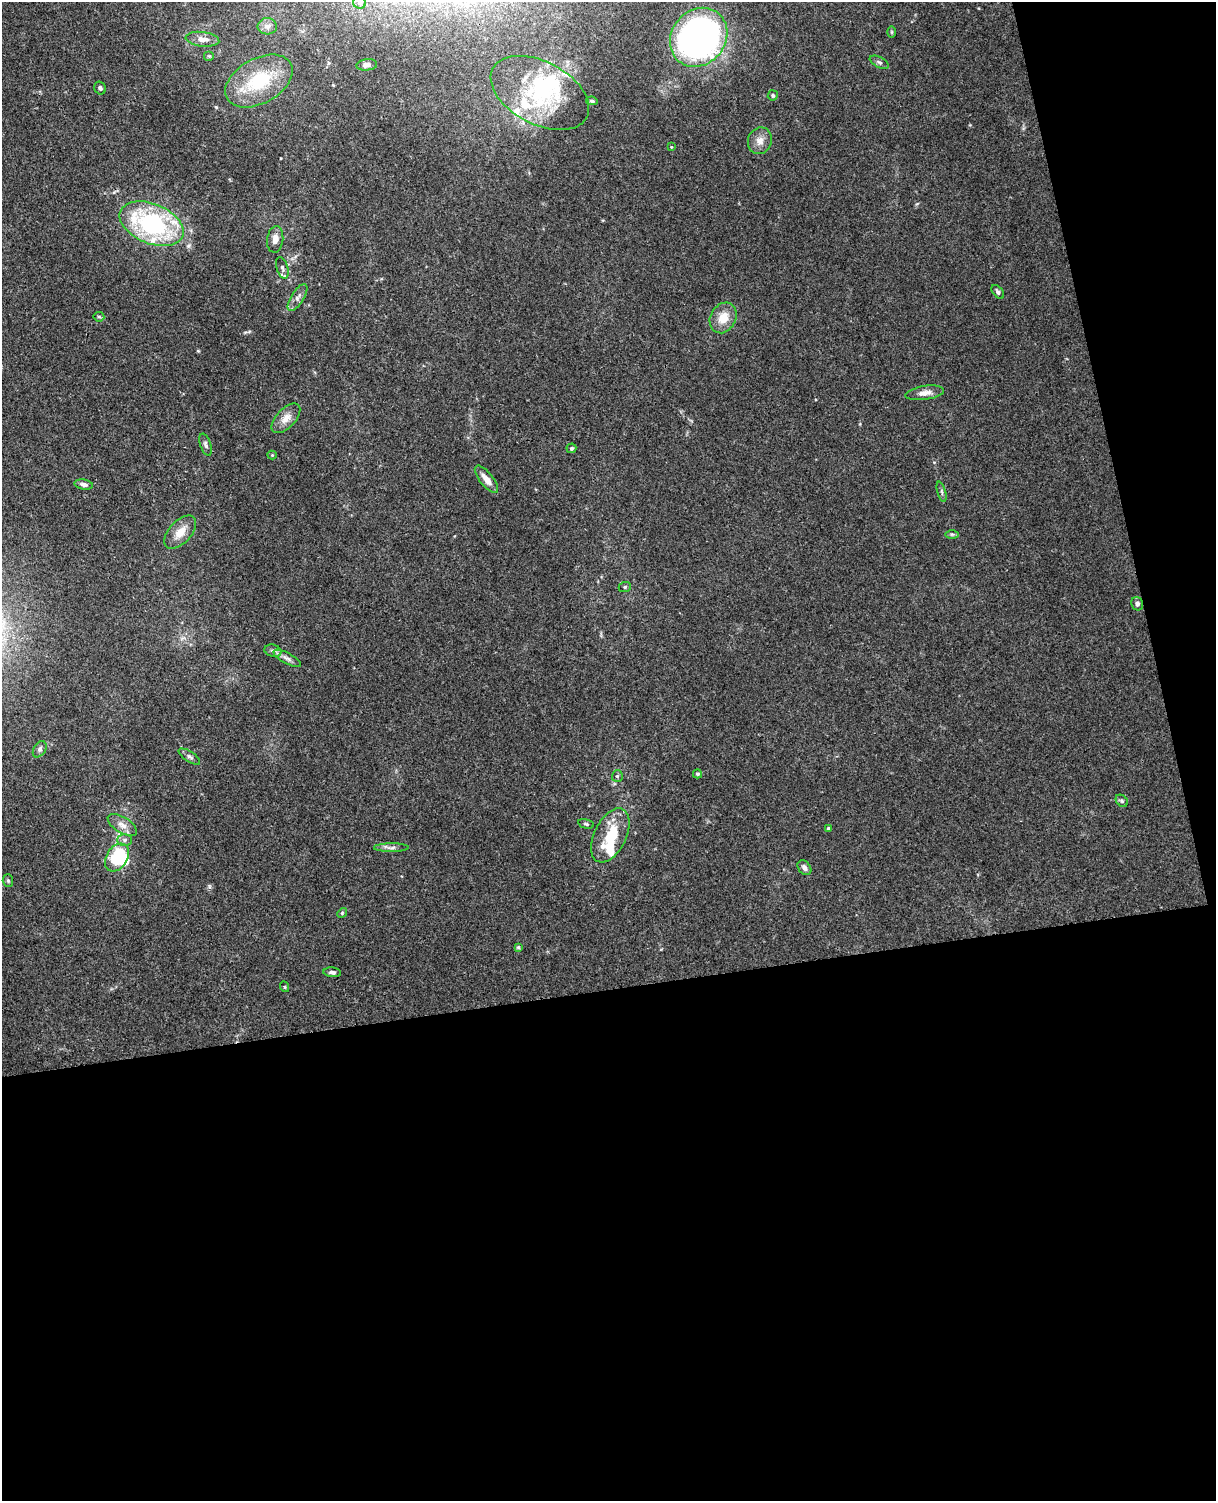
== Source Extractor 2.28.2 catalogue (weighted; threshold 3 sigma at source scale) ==
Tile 12 of 4 x 3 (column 4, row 3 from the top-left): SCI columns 3699-4912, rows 151-1649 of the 4968 x 4909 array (HDU 1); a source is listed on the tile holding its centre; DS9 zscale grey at full resolution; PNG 1218 x 1503 px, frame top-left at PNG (2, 2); each listed source drawn as its Kron ellipse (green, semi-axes under 4 px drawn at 4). Shown black and unused: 39% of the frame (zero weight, under 3 of 4 exposures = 5% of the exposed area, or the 3 px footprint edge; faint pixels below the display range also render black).
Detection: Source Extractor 2.28.2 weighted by HDU 2 'WHT'; one run over the whole footprint, this tile lists its part. Background 0.0395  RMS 0.0042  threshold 0.0188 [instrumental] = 3 sigma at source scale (4.5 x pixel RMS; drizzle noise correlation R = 1.50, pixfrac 1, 0.05/0.05 arcsec/px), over >= 5 px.
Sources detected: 62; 4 inside a brighter object's white glare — neither listed nor drawn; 4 inside a brighter listed object's ellipse — not listed separately; the other 54 listed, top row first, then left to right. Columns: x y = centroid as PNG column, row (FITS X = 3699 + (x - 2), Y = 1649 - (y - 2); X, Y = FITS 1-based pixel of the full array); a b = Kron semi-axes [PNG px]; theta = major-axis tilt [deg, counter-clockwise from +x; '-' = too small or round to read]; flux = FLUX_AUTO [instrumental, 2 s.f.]
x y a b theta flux
359 3 6 6 - 1.1
267 26 9 8 - 2
891 32 6 4 -90 0.53
699 37 31 27 50 170
202 39 17 7 -7 3.6
209 56 5 5 - 0.61
879 62 10 5 -28 1.1
367 65 10 5 6 2
259 81 36 22 29 25
100 88 6 5 - 0.94
540 93 53 31 -27 40
773 95 5 5 - 0.8
592 101 6 4 -10 0.66
760 141 13 11 70 3.5
671 147 4 2 - 0.28
151 224 34 20 -22 56
275 239 13 8 82 3.1
282 268 11 5 -73 1.5
998 292 8 5 -50 0.92
298 297 15 6 58 2.2
99 317 5 4 - 0.57
723 318 16 12 61 6.5
925 393 19 7 8 2.9
286 418 18 9 46 3.8
206 445 11 5 -73 1.2
571 448 5 5 - 0.72
272 455 4 4 - 0.36
486 479 17 6 -51 3.7
84 485 9 5 -10 1.3
942 492 10 3 -75 0.8
180 532 20 11 47 5.9
952 534 6 4 -1 0.62
625 587 6 5 - 0.67
1137 604 7 6 - 1.4
273 651 9 6 -15 1.2
287 658 15 5 -28 1.9
40 749 9 6 59 1.2
189 757 12 5 -33 1.2
697 774 4 4 - 0.74
617 776 5 5 - 0.65
1122 801 7 5 -45 0.74
586 824 8 4 -13 0.68
122 825 16 8 -32 3.3
829 829 4 3 - 1.2
610 835 29 16 64 15
124 840 7 6 - 1.2
391 848 17 4 1 1.6
117 857 15 10 58 26
804 868 8 6 -52 1.5
8 881 6 5 - 0.64
342 913 5 4 - 0.52
518 947 4 4 - 0.53
332 972 9 5 -5 1.1
285 987 5 3 - 0.37
Isophote crosses this tile's border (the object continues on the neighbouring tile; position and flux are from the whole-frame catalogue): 1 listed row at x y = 359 3